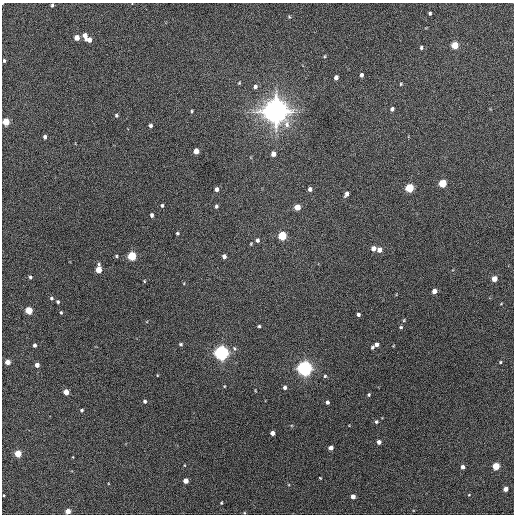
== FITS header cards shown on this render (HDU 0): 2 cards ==
NAXIS1  =                  512 / Axis length
NAXIS2  =                  512 / Axis length

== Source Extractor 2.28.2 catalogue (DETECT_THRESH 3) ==
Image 512 x 512 px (HDU 0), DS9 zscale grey, 1 PNG px = 1 image px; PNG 516 x 516 px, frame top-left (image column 1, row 512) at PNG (2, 3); no overlay
Background 542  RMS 15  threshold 45.4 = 3 sigma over >= 5 px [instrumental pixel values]
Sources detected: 92; all 92 listed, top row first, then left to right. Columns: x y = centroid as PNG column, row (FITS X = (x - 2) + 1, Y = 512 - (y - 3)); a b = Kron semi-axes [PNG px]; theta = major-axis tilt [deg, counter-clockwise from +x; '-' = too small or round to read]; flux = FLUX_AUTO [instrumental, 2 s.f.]
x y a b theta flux
52 5 4 3 - 1.7e+03
430 13 3 3 - 1.6e+03
289 17 5 4 - 1.1e+03
85 35 5 4 - 6.1e+03
77 38 4 4 - 9.7e+03
89 40 6 5 - 6.3e+03
455 45 5 4 - 2.7e+04
421 48 4 3 - 1.7e+03
325 56 5 3 - 9.4e+02
4 60 4 4 - 1.7e+03
361 75 4 3 - 2.7e+03
336 78 4 4 - 4.2e+03
239 83 5 3 - 1.0e+03
401 84 4 3 - 1.0e+03
255 86 6 5 - 3.0e+03
392 109 4 4 - 2.8e+03
192 111 4 3 - 1.1e+03
275 111 8 8 - 1.6e+06
116 115 5 4 - 1.5e+03
6 122 5 4 - 2.8e+04
150 126 4 4 - 2.3e+03
45 137 4 4 - 3.1e+03
196 151 5 4 - 1.1e+04
273 154 5 4 - 5.8e+03
442 183 5 5 - 4.0e+04
409 188 5 5 - 5.6e+04
217 189 5 4 - 3.7e+03
310 189 4 4 - 3.2e+03
347 194 5 4 - 4.2e+03
162 205 4 4 - 1.6e+03
216 206 4 3 - 1.9e+03
297 207 5 4 - 1.4e+04
152 215 4 3 - 2.7e+03
177 233 3 3 - 1.4e+03
282 236 5 5 - 5.7e+04
257 240 5 5 - 2.6e+03
251 244 4 3 - 9.2e+02
373 248 5 4 - 6.2e+03
379 250 5 5 - 6.7e+03
116 256 4 4 - 1.3e+03
132 256 5 5 - 6.1e+04
224 256 4 4 - 4.2e+03
99 264 5 5 - 2.1e+03
99 270 5 4 - 1.7e+04
30 277 4 4 - 1.8e+03
494 279 4 4 - 1.2e+04
144 281 3 3 - 9.0e+02
434 291 4 4 - 7.6e+03
51 298 5 4 - 1.8e+03
58 302 4 4 - 1.5e+03
501 304 4 3 - 7.2e+02
29 310 5 4 - 3.3e+04
61 312 3 3 - 1.2e+03
358 315 4 4 - 2.2e+03
259 326 3 3 - 1.4e+03
401 327 5 4 - 1.5e+03
180 344 4 4 - 1.6e+03
376 344 4 4 - 3.8e+03
34 345 4 3 - 2.5e+03
372 347 5 4 - 1.6e+03
234 348 7 5 -55 2.1e+03
221 353 5 5 - 4.6e+05
7 362 4 4 - 1.0e+04
500 362 5 4 - 1.1e+03
37 365 4 4 - 5.7e+03
305 368 5 5 - 5.3e+05
157 375 3 2 - 6.8e+02
325 376 5 5 - 1.6e+03
224 386 4 3 - 7.7e+02
285 387 5 4 - 2.8e+03
66 392 4 4 - 1.2e+04
368 395 4 4 - 1.4e+03
145 401 4 4 - 2.3e+03
327 402 4 3 - 3.0e+03
82 410 4 4 - 1.7e+03
376 422 5 5 - 1.9e+03
273 433 4 4 - 6.6e+03
379 442 4 4 - 4.4e+03
331 448 4 4 - 5.7e+03
18 453 4 4 - 2.5e+04
184 465 4 2 - 6.8e+02
496 466 4 4 - 3.1e+04
463 467 4 4 - 4.4e+03
320 478 3 2 - 8.2e+02
186 481 4 4 - 1.0e+04
506 489 4 4 - 7.4e+03
4 495 3 2 - 7.8e+02
469 495 4 4 - 9.4e+02
353 496 4 4 - 5.6e+03
221 503 3 3 - 1.1e+03
68 511 4 4 - 1.2e+04
244 513 4 3 - 9.5e+02
At the frame edge (FLAGS 8, measured only in part): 4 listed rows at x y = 52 5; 6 122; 68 511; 244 513